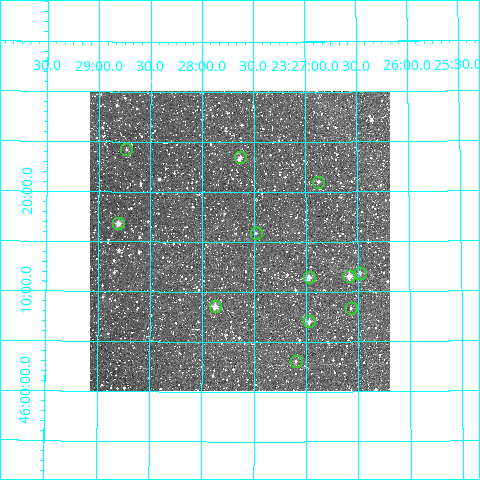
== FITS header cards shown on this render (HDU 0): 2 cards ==
NAXIS1  =                  300
NAXIS2  =                  300

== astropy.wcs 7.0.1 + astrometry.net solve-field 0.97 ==
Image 300 x 300 px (HDU 0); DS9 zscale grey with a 90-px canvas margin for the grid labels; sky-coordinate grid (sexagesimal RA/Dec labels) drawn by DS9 from the SOLVED WCS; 12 Tycho-2 reference stars matched to detected sources circled (green)
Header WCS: RA---TAN/DEC--TAN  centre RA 23:27:38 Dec +46:15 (351.91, +46.25 deg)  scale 6 arcsec/px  FOV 30.0' x 30.0'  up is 0 deg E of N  parity normal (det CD < 0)
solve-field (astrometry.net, Tycho-2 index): VERIFIED the header's WCS against the Tycho-2 star catalogue (12 matches, 0 conflicts) and refined it, rather than solving blind
Solved WCS: RA---TAN-SIP/DEC--TAN-SIP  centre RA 23:27:38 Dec +46:15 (351.91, +46.25 deg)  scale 6 arcsec/px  FOV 30.0' x 30.0'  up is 0 deg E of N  parity normal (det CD < 0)
The solver's refit moves the header's centre by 1.5 arcsec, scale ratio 1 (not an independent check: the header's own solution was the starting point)
Tycho-2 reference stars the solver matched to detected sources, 12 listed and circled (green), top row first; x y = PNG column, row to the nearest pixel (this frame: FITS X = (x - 90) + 1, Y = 300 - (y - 93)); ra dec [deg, ICRS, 3 dp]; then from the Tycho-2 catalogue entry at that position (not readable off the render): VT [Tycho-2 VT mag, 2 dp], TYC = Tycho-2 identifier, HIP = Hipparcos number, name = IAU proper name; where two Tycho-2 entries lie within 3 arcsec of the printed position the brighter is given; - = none
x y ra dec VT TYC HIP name
126 151 352.183 +46.403 11.62 3637-1255-1 - -
240 159 351.908 +46.391 10.64 3637-1194-1 - -
318 184 351.719 +46.350 11.39 3637-1396-1 - -
118 225 352.202 +46.280 10.43 3637-1329-1 - -
256 235 351.870 +46.265 12.09 3637-1591-1 - -
360 275 351.620 +46.198 11.36 3637-1414-1 - -
349 278 351.646 +46.193 10.00 3637-1536-1 - -
309 279 351.743 +46.191 10.52 3637-1070-1 - -
215 308 351.969 +46.143 10.56 3637-1025-1 - -
351 310 351.642 +46.138 12.20 3637-1611-1 - -
309 323 351.743 +46.118 10.50 3637-1351-1 - -
296 363 351.775 +46.050 11.52 3637-1132-1 - -